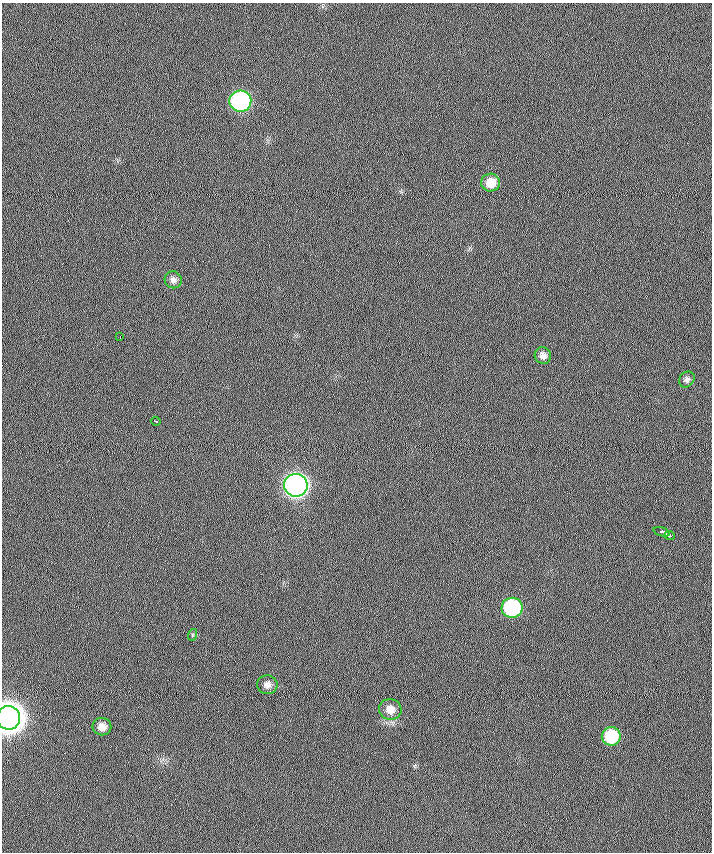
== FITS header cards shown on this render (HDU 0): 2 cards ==
NAXIS1  =                  710 /
NAXIS2  =                  850 /

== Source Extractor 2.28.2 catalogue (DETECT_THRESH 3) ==
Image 710 x 850 px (HDU 0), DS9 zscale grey, 1 PNG px = 1 image px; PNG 714 x 854 px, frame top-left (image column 1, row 850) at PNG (2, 3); each listed source drawn as its Kron ellipse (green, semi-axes under 4 px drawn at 4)
Background 0.128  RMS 5.9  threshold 17.8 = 3 sigma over >= 5 px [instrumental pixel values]
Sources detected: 17; all 17 listed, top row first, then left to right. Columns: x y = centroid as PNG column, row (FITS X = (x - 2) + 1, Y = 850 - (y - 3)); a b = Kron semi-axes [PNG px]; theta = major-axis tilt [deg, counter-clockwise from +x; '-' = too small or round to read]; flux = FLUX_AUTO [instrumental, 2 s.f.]
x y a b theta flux
240 101 11 10 - 92000
491 183 9 9 - 6200
173 280 9 8 - 2000
120 337 3 2 - 1000
543 356 8 8 - 2200
687 379 8 7 - 1300
156 421 5 3 - 3100
296 485 12 11 - 290000
662 532 8 3 -17 13000
670 535 5 3 - 7000
512 608 10 10 - 45000
192 635 6 3 72 480
267 685 10 9 - 2500
390 710 11 10 - 4300
8 718 12 11 - 890000
102 727 9 8 - 3500
611 736 9 9 - 20000
At the frame edge (FLAGS 8, measured only in part): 1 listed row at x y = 8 718